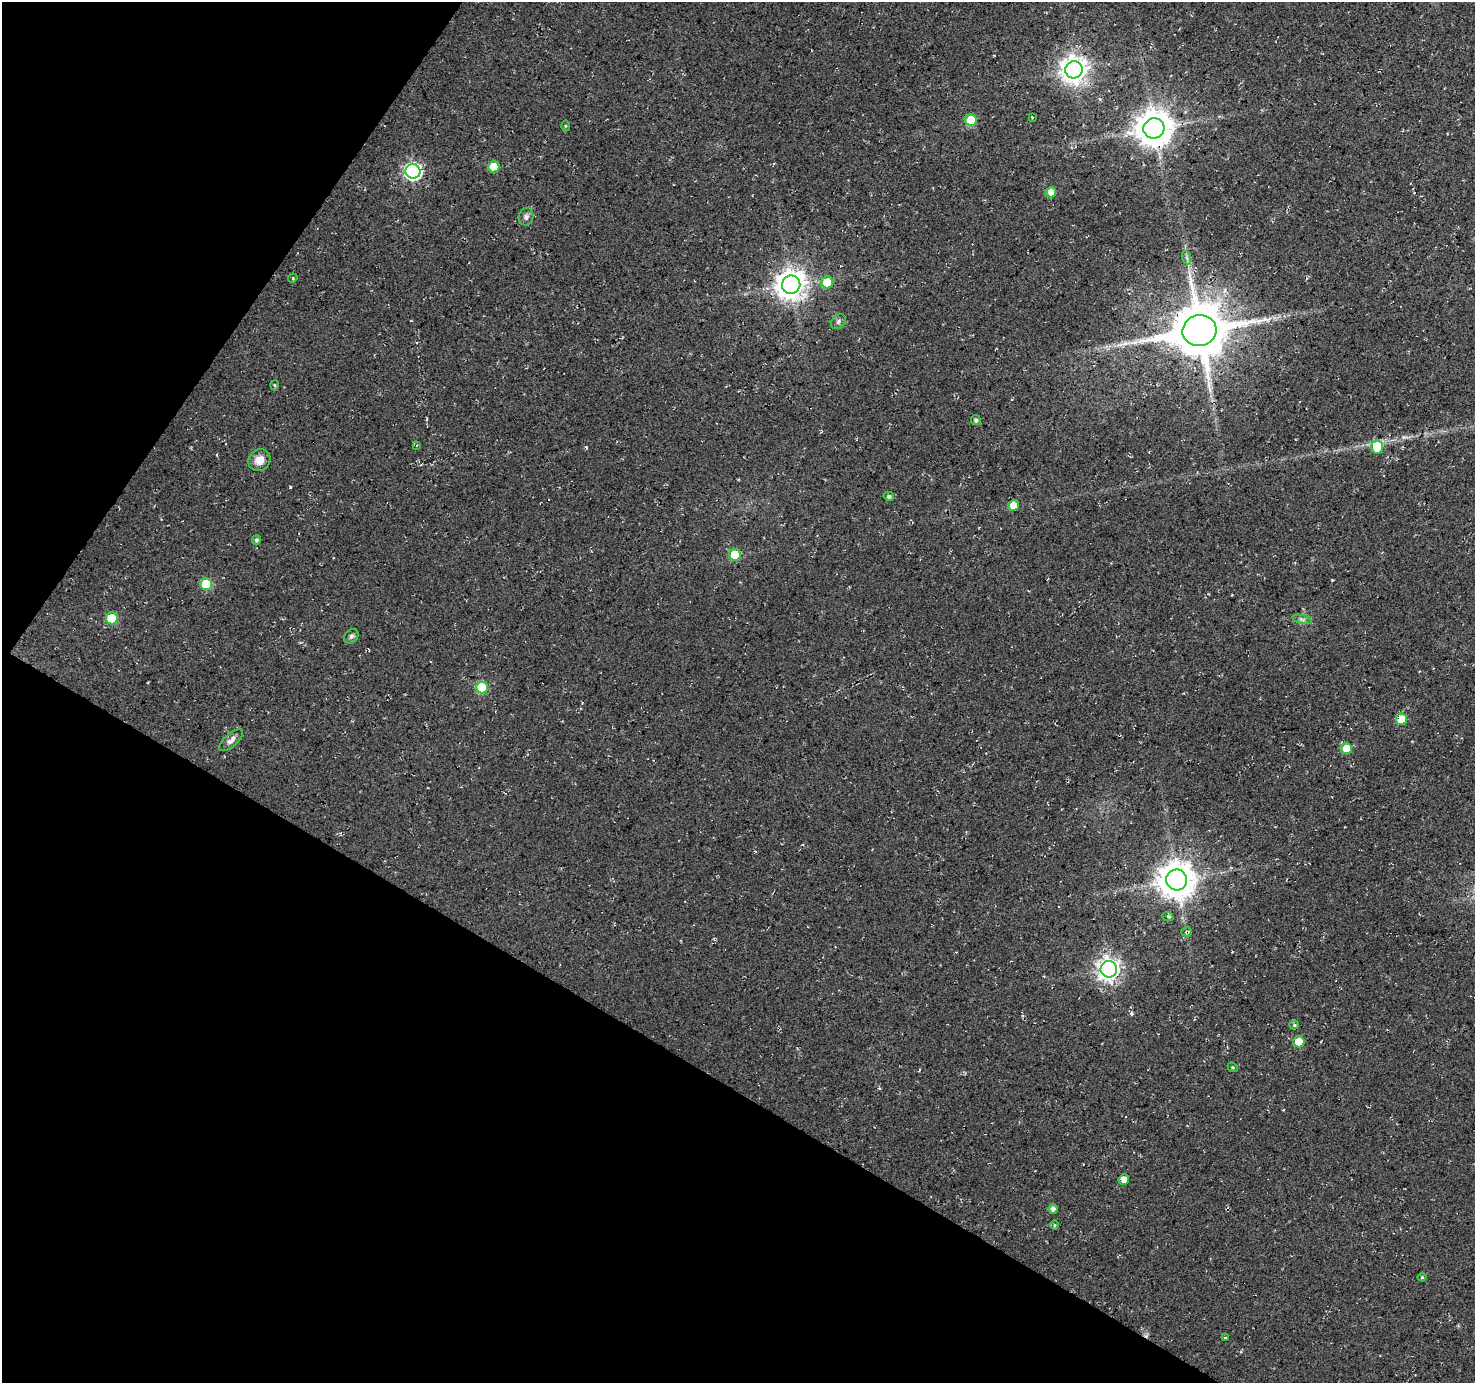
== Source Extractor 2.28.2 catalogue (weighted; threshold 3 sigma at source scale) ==
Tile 9 of 4 x 4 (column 1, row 3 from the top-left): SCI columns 8-1480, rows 1635-3015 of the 5900 x 5964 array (HDU 1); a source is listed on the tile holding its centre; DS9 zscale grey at full resolution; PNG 1477 x 1385 px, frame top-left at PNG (2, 2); each listed source drawn as its Kron ellipse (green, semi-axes under 4 px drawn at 4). Shown black and unused: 30% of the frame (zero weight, under 3 of 4 exposures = <1% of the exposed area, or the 3 px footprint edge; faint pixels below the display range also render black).
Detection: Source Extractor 2.28.2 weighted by HDU 2 'WHT'; one run over the whole footprint, this tile lists its part. Background 0.0119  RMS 0.0054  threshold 0.0245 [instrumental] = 3 sigma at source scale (4.5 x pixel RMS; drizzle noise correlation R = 1.50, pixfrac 1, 0.0396/0.0396 arcsec/px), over >= 5 px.
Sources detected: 48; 3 cosmic-ray / hot-pixel residue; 1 long thin detection or spike segment (spike, bleed or trail) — neither listed nor drawn; the other 44 listed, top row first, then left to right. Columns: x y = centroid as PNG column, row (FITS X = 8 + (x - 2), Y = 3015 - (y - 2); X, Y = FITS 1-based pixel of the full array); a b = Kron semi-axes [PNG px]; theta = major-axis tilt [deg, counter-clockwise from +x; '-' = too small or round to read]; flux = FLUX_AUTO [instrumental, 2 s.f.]
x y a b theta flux
1074 70 9 8 - 570
1032 117 3 2 - 0.42
971 120 6 5 - 23
565 126 5 3 - 0.57
1154 128 10 10 - 1300
494 167 6 5 - 14
413 171 7 7 - 150
1051 192 5 5 - 5.4
526 217 9 7 75 1.7
1187 258 7 4 -71 1.2
293 278 5 4 - 0.5
827 282 6 6 - 15
791 285 9 9 - 740
838 322 8 6 47 1.5
1199 331 17 15 13 3100
274 385 5 3 - 0.58
976 420 5 5 - 1.7
417 445 3 2 - 0.49
1377 447 6 6 - 16
259 460 11 10 - 5.2
889 496 5 4 - 1.4
1014 505 5 5 - 7.1
256 540 5 4 - 1.2
735 555 6 6 - 23
206 584 6 6 - 26
112 618 6 6 - 23
1302 619 10 4 -13 1.4
351 636 8 6 45 1.4
482 687 6 6 - 28
1401 719 6 5 - 16
231 740 15 6 41 2.8
1346 749 6 5 - 13
1177 880 10 10 - 1300
1168 917 6 3 -21 0.88
1187 932 5 4 - 0.83
1109 969 8 8 - 330
1294 1025 4 4 - 0.81
1299 1042 5 5 - 15
1233 1067 5 4 - 0.7
1124 1179 5 5 - 4.4
1053 1209 5 5 - 2.2
1054 1225 5 3 - 0.66
1422 1277 4 4 - 0.66
1225 1337 3 3 - 0.53
Overlapping masked pixels (flux is a lower limit): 7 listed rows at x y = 1074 70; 1154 128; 1199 331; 1377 447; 1401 719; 1187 932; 1109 969
Unlisted compact peaks at least as high as the median listed source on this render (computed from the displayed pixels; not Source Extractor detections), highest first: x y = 290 487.